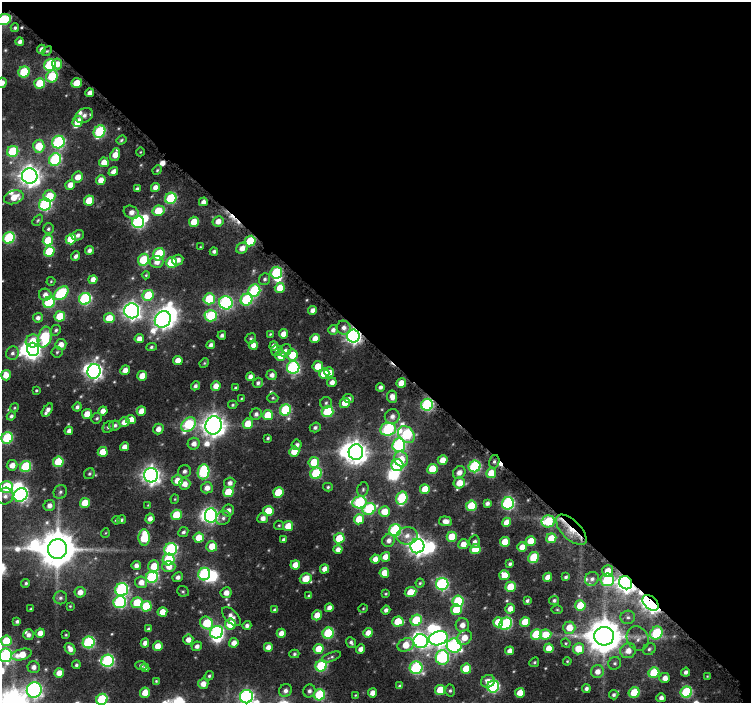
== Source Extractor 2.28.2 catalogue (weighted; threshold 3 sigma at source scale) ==
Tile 2 of 2 x 2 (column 2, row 1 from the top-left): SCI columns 766-1514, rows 766-1466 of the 1535 x 1533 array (HDU 1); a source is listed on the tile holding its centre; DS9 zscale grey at full resolution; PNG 753 x 705 px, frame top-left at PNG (2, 2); each listed source drawn as its Kron ellipse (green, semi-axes under 4 px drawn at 4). Shown black and unused: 49% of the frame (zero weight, under 8 of 15 exposures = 4% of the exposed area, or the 3 px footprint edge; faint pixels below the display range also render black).
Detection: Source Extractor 2.28.2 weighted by HDU 2 'WHT'; one run over the whole footprint, this tile lists its part. Background 0.145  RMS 0.021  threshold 0.085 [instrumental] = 3 sigma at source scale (4.09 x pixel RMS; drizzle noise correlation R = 1.36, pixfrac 0.8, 0.0396/0.0396 arcsec/px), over >= 5 px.
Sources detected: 423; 15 inside a brighter object's white glare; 3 cosmic-ray / hot-pixel residue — neither listed nor drawn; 8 inside a brighter listed object's ellipse — not listed separately; the other 397 listed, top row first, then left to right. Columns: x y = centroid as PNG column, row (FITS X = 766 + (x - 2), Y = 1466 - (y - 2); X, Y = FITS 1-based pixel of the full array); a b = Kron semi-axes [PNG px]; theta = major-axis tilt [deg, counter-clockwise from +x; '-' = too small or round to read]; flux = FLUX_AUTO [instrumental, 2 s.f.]
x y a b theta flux
4 20 7 5 23 150
15 28 4 3 - 3.5
20 42 4 4 - 7.1
41 49 4 4 - 7.3
47 51 6 3 43 2.6
57 64 5 5 - 17
50 65 6 5 - 190
24 72 6 5 - 100
52 76 6 5 - 92
2 83 5 5 - 13
40 83 5 5 - 72
77 83 5 4 - 37
90 93 4 4 - 13
84 115 9 7 31 9
78 121 6 5 - 35
99 132 6 5 - 170
121 140 5 4 - 3
58 142 6 6 - 250
39 146 6 5 - 55
13 151 6 5 - 120
140 152 4 3 - 1.4
115 155 6 4 68 24
55 160 6 6 - 210
104 162 5 5 - 24
157 170 5 4 - 2.5
113 171 5 4 - 10
30 176 8 7 - 1400
78 177 5 5 - 20
101 180 5 4 - 17
70 185 5 4 - 18
155 187 4 4 - 14
137 189 4 4 - 5.2
49 196 6 5 - 48
14 197 10 6 19 27
171 198 6 5 - 150
89 201 5 5 - 43
203 202 4 4 - 10
45 205 6 6 - 270
158 211 6 5 - 46
131 212 8 6 -28 12
38 220 6 4 49 2.6
218 221 5 5 - 15
138 222 6 6 - 320
194 222 5 5 - 38
48 229 5 5 - 4.1
78 235 6 5 - 6.7
9 238 6 5 - 180
71 239 5 5 - 71
48 240 5 5 - 56
250 241 5 5 - 96
200 247 4 3 - 1.6
242 248 6 5 - 16
89 250 4 4 - 7.7
49 251 5 5 - 84
214 251 4 3 - 4.9
159 254 6 5 - 100
76 256 5 4 - 6
144 260 6 5 - 100
178 260 6 5 - 12
157 262 7 6 - 14
171 263 5 5 - 73
276 273 6 6 - 150
146 275 4 4 - 2.2
93 279 4 4 - 14
265 279 6 5 - 4.2
51 281 4 4 - 1.9
280 288 5 5 - 33
254 291 6 6 - 180
61 293 8 5 39 160
45 295 6 6 - 11
148 295 6 5 - 76
85 299 6 6 - 240
209 299 5 5 - 86
246 300 6 5 - 170
49 302 6 5 - 140
226 303 7 6 - 350
313 310 4 4 - 12
132 311 7 7 - 830
60 316 5 5 - 65
211 316 6 5 - 120
38 318 5 5 - 7.5
109 318 5 5 - 41
163 319 8 7 - 770
344 328 7 7 - 9.4
56 330 5 5 - 4.1
333 330 5 4 - 8.1
270 334 4 3 - 2
283 334 4 4 - 19
222 335 4 4 - 5.5
353 336 6 6 - 620
45 337 11 6 72 150
251 338 5 5 - 3.2
315 338 5 4 - 19
139 339 4 4 - 14
32 341 7 6 - 34
61 344 5 5 - 15
211 345 4 4 - 7.3
253 345 4 4 - 15
274 346 4 4 - 11
151 347 5 4 - 3.4
33 349 7 6 - 490
285 350 7 5 42 5.7
277 351 6 5 - 4.5
57 352 5 5 - 3.2
12 353 7 6 - 5.7
292 355 6 5 - 41
280 356 5 5 - 24
178 360 5 4 - 19
204 363 5 4 - 2.2
318 366 5 5 - 32
293 367 6 6 - 270
125 370 5 4 - 14
94 371 7 6 - 660
329 372 5 5 - 19
324 374 5 5 - 57
6 375 5 5 - 22
272 375 5 5 - 9.3
142 376 5 5 - 32
250 377 4 4 - 13
332 382 5 4 - 11
258 383 5 5 - 5.5
401 383 5 4 - 35
195 386 5 4 - 5.8
216 386 5 4 - 18
380 387 4 4 - 6.8
235 388 4 4 - 2.6
36 390 4 3 - 2.3
392 397 6 5 - 13
242 398 4 3 - 1.7
273 398 5 4 - 2.9
349 398 5 4 - 5.6
326 403 6 5 - 4.3
345 403 5 5 - 38
233 405 5 4 - 2.6
427 405 6 6 - 270
77 407 4 4 - 5.9
14 408 5 3 - 2
47 410 7 4 55 10
285 410 6 5 - 160
103 411 4 4 - 15
141 411 5 4 - 23
328 412 6 5 - 110
87 414 5 5 - 24
256 414 6 5 - 7
268 415 5 5 - 56
11 416 4 4 - 4.7
392 416 7 7 - 10
97 418 5 5 - 3.5
131 420 5 4 - 19
124 422 5 5 - 18
248 424 5 5 - 39
115 425 6 5 - 5.7
188 425 8 6 45 150
213 425 9 8 - 1800
108 427 6 5 - 4.3
315 427 5 4 - 5.2
158 429 5 5 - 13
388 429 8 6 6 240
69 431 4 4 - 10
406 434 9 7 -49 190
7 438 6 5 - 150
268 438 3 3 - 2.9
194 444 6 5 - 12
297 445 5 5 - 7.1
399 445 7 6 - 220
124 447 4 4 - 16
103 452 5 5 - 32
294 452 5 5 - 33
356 452 8 7 - 1500
401 459 8 7 - 28
443 460 5 5 - 25
58 462 5 5 - 81
314 462 5 5 - 55
494 462 7 5 75 5.4
12 465 5 5 - 17
397 465 6 6 - 200
475 466 6 5 - 220
26 467 6 5 - 140
432 469 5 5 - 58
184 471 6 6 - 6.8
203 472 7 6 - 170
459 472 7 5 49 12
316 473 6 5 - 140
491 473 5 5 - 40
89 474 6 5 - 3.3
151 475 7 7 - 1000
177 481 6 5 - 25
230 483 6 5 - 9.4
459 483 6 5 - 32
185 484 6 5 - 16
6 487 6 6 - 95
328 487 5 4 - 2.9
207 488 6 5 - 15
363 489 7 5 75 3.7
425 489 5 5 - 40
60 492 7 6 - 5
228 492 5 5 - 63
278 492 5 5 - 61
21 495 7 6 - 420
5 496 8 8 - 9
402 498 7 5 75 140
175 499 4 4 - 2
359 502 7 6 - 170
85 503 5 5 - 41
487 503 4 4 - 6.6
508 503 6 6 - 290
49 505 6 5 - 11
148 505 4 3 - 1.5
471 506 5 5 - 77
369 509 7 6 - 150
228 510 6 5 - 10
268 511 5 5 - 55
385 511 5 5 - 31
176 515 5 5 - 71
211 515 7 6 - 370
223 518 8 6 45 6.3
263 518 5 5 - 11
150 519 5 4 - 12
359 519 5 5 - 41
116 520 4 3 - 2.5
121 520 4 4 - 3.4
445 521 6 5 - 13
548 521 6 6 - 68
506 522 5 4 - 21
279 525 5 4 - 2.6
288 526 5 5 - 36
395 530 6 6 - 210
571 530 19 9 -45 33
183 532 5 4 - 5.1
105 533 5 3 - 1.5
407 536 10 9 - 14
452 537 5 5 - 60
144 538 8 5 -86 90
199 538 5 5 - 37
339 538 5 5 - 60
551 538 5 5 - 36
283 539 4 4 - 4.4
389 540 6 6 - 9.6
531 541 5 5 - 37
475 542 6 5 - 6.5
505 542 5 5 - 47
463 544 5 5 - 19
212 546 5 5 - 33
417 546 7 7 - 1000
522 547 5 4 - 22
57 549 10 9 - 5900
171 549 6 6 - 220
338 549 4 4 - 13
475 549 5 5 - 67
385 557 5 4 - 19
534 557 6 5 - 81
375 559 4 4 - 16
169 560 6 5 - 130
510 564 4 3 - 4.2
136 565 4 4 - 9.5
295 565 5 4 - 22
154 566 6 5 - 36
169 567 6 5 - 18
325 569 5 4 - 16
608 571 6 5 - 27
384 573 5 4 - 27
204 574 6 5 - 260
504 575 5 5 - 36
152 577 6 6 - 210
178 577 5 5 - 7.6
548 577 5 4 - 19
566 577 4 3 - 3.5
306 579 6 5 - 34
592 579 7 6 - 6.8
607 580 7 6 - 130
141 582 6 6 - 15
26 583 4 4 - 3.6
420 583 4 4 - 2.7
626 583 7 6 - 1100
442 584 6 6 - 280
511 587 5 5 - 67
122 590 6 6 - 280
183 591 6 5 - 3.1
80 592 5 5 - 15
410 592 6 5 - 40
226 593 5 5 - 15
386 594 3 2 - 2
309 596 4 3 - 3.3
60 598 7 6 - 5.5
554 600 5 4 - 4
458 601 6 5 - 130
527 601 4 3 - 3.9
120 602 6 6 - 260
137 603 5 5 - 75
650 603 9 6 -44 1000
580 605 5 5 - 53
70 606 4 3 - 1.8
146 606 5 5 - 78
329 608 4 4 - 13
31 609 3 3 - 2.2
363 609 5 3 - 1.6
510 609 5 5 - 16
557 609 6 4 -1 2.1
275 610 4 4 - 5.8
386 610 4 4 - 6.9
456 610 5 5 - 69
162 612 5 4 - 28
317 615 5 5 - 23
231 616 12 6 -45 13
628 617 7 6 - 6.2
416 620 6 5 - 91
17 621 4 3 - 4.3
398 622 5 5 - 57
498 622 5 5 - 37
525 622 5 5 - 45
207 623 7 6 - 88
230 624 5 5 - 47
506 624 6 5 - 190
247 625 4 4 - 6.4
462 625 7 6 - 15
569 628 6 6 - 30
149 629 4 3 - 4.4
217 632 7 6 - 320
40 633 4 4 - 19
281 633 4 4 - 16
328 633 6 5 - 130
368 633 5 4 - 19
656 633 7 6 - 110
536 634 5 5 - 82
546 634 6 5 - 39
28 635 5 5 - 7.7
66 635 3 2 - 1.6
604 636 10 9 - 4800
464 637 8 6 38 23
438 638 9 7 18 600
638 638 12 10 -63 14
188 640 5 5 - 14
6 641 5 5 - 59
421 641 7 7 - 450
89 642 6 6 - 220
351 642 6 4 -52 4.8
145 643 4 4 - 11
234 643 5 4 - 15
566 643 5 4 - 2.3
406 645 8 6 25 36
158 646 5 4 - 25
197 646 5 4 - 8.2
454 646 7 7 - 330
268 647 4 4 - 14
549 648 5 4 - 29
70 649 6 4 -54 11
319 649 5 5 - 37
361 649 4 4 - 13
578 649 5 5 - 37
649 649 6 5 - 4.3
510 651 4 4 - 14
628 651 8 7 - 18
294 654 5 4 - 3.3
5 655 7 6 - 290
21 655 10 5 15 35
331 657 10 4 20 4.3
442 657 7 6 - 270
108 661 6 6 - 290
567 661 4 3 - 2
534 662 5 4 - 2.8
615 663 7 6 - 4.5
76 665 4 4 - 3.5
141 665 6 4 -7 4
321 666 6 5 - 150
33 667 6 6 - 9.3
145 668 4 4 - 5.5
416 668 6 6 - 230
466 669 5 5 - 50
597 672 6 6 - 15
686 672 4 4 - 6.8
59 673 5 4 - 20
654 673 5 5 - 92
209 676 5 4 - 3.4
707 676 3 3 - 1.5
665 678 5 5 - 15
156 681 4 4 - 2.3
488 681 7 6 - 15
203 684 5 5 - 15
400 686 4 3 - 4.2
493 686 6 6 - 250
586 688 4 4 - 6
34 690 8 7 - 620
440 690 5 5 - 47
285 691 7 6 - 7.8
309 691 6 6 - 7.1
450 691 6 5 - 3.7
686 692 6 5 - 170
145 693 5 5 - 31
373 693 4 4 - 16
520 693 5 4 - 27
634 693 5 5 - 76
320 695 5 5 - 140
355 695 4 4 - 1.6
614 695 5 4 - 4.8
246 697 7 6 - 440
661 698 4 4 - 9.7
102 699 6 5 - 140
Overlapping masked pixels (flux is a lower limit): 6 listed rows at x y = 250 241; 353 336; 427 405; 571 530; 626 583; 650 603
Isophote crosses this tile's border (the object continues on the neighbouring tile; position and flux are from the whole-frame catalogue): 7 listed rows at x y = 4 20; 2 83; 7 438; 5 655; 34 690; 246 697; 102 699